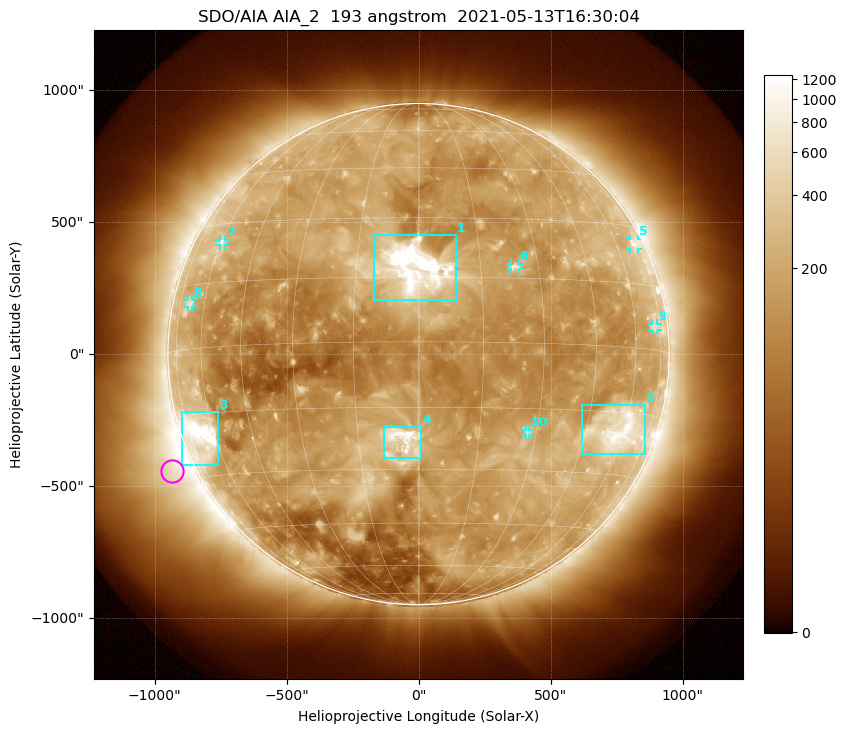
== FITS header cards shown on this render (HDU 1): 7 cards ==
TELESCOP= 'SDO/AIA '           / For AIA: SDO/AIA
INSTRUME= 'AIA_2   '           / For AIA: AIA_ATA1, AIA_ATA2, AIA_ATA3 or AIA_AT
WAVELNTH=                  193 / [angstrom] Wavelength
WAVEUNIT= 'angstrom'           / Wavelength unit: angstrom
DATE-OBS= '2021-05-13T16:30:04.843' / [ISO] Date when observation started; ISO 8
CTYPE1  = 'HPLN-TAN'           / CTYPE1: HPLN
CTYPE2  = 'HPLT-TAN'           / CTYPE2: HPLT

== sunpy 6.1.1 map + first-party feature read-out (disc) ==
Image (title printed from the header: SDO/AIA AIA_2  193 angstrom  2021-05-13T16:30:04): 1024 x 1024 px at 2.4 arcsec/px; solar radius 950 arcsec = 396 px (full disc in frame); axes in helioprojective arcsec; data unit not stated in the header (colour bar unlabelled)
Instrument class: DISC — disc imager (sunpy class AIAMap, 193 A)
Bright regions (active regions / flare kernels): reference = the median radial profile (limb darkening/brightening removed); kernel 9 px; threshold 5 sigma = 315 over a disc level ~143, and >= 1.15x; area >= 12 px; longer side >= 9 px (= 22 arcsec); searched inside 0.97 R_sun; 10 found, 10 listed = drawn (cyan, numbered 1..; 6 of them under ~33 arcsec drawn as corner ticks so the feature stays visible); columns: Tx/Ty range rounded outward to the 5 arcsec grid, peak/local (2 s.f.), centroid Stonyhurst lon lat
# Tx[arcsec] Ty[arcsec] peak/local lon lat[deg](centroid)
1 -170..145 205..450 16 -1 +17
2 620..860 -380..-195 6.4 +57 -19
3 -895..-755 -420..-220 12 -67 -20
4 -135..10 -395..-275 8.3 -4 -23
5 800..830 395..440 4.1 +71 +25
6 350..380 320..345 4.5 +24 +18
7 -755..-735 410..435 3.3 -60 +25
8 -875..-855 180..205 2.9 -68 +11
9 885..905 90..115 2.8 +71 +5
10 405..420 -310..-285 3.5 +28 -21
Off-limb structures (1.02-1.3 R_sun): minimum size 162 px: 6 found; the strongest spans PA ~90..145 deg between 1.02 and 1.3 R_sun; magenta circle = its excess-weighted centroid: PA ~115 deg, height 1.09 R_sun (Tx ~-935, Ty ~-445 arcsec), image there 4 x the reference